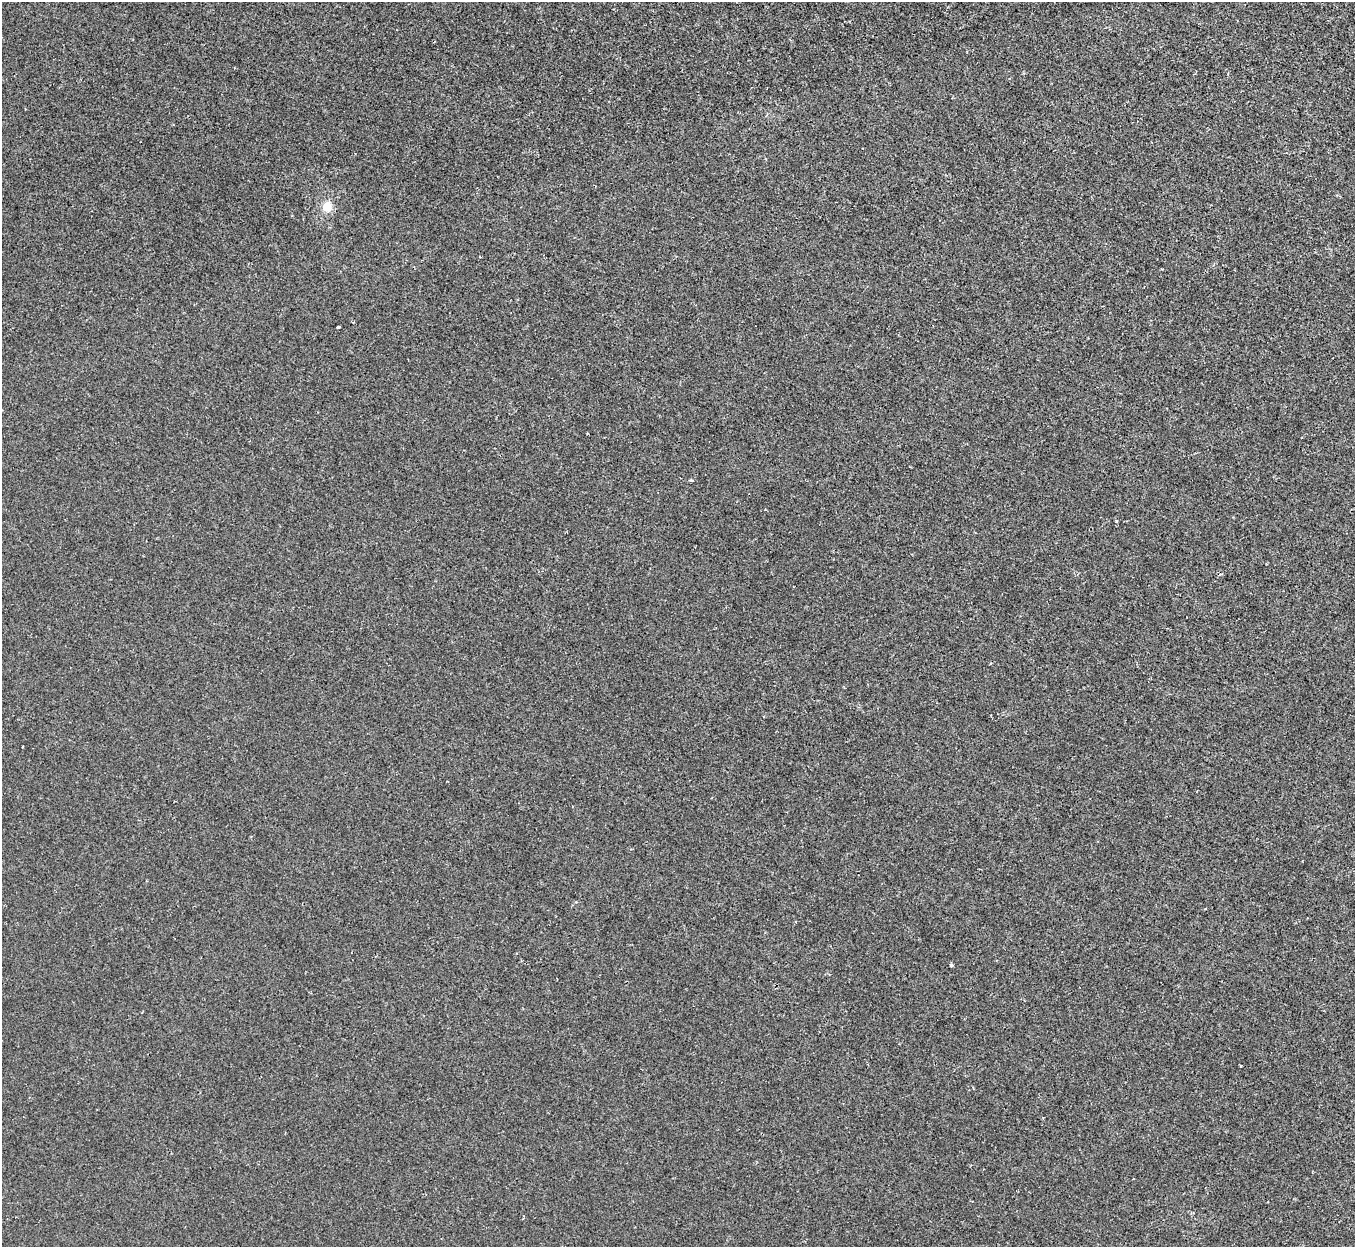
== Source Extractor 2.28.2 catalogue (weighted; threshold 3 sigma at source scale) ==
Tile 10 of 4 x 4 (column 2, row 3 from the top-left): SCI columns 1355-2707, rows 1392-2636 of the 5414 x 5400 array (HDU 1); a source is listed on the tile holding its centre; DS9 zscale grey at full resolution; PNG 1357 x 1249 px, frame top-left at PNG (2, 2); no overlay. Shown black and unused: <1% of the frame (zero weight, under 2 of 3 exposures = <1% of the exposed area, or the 3 px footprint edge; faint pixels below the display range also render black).
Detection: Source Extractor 2.28.2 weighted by HDU 2 'WHT'; one run over the whole footprint, this tile lists its part. Background 6.58e-04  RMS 0.0034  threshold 0.0152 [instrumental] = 3 sigma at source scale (4.5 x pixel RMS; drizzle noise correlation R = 1.50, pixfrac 1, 0.05/0.05 arcsec/px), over >= 5 px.
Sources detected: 5; all 5 listed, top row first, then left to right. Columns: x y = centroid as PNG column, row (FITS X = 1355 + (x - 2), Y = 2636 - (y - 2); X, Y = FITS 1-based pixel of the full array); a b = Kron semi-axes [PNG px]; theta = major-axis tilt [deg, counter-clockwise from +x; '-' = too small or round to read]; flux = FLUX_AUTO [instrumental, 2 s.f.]
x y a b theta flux
327 206 13 12 - 3.7
338 327 4 3 - 2.2
691 480 3 3 - 0.52
1116 521 3 3 - 0.53
951 965 4 3 - 0.61